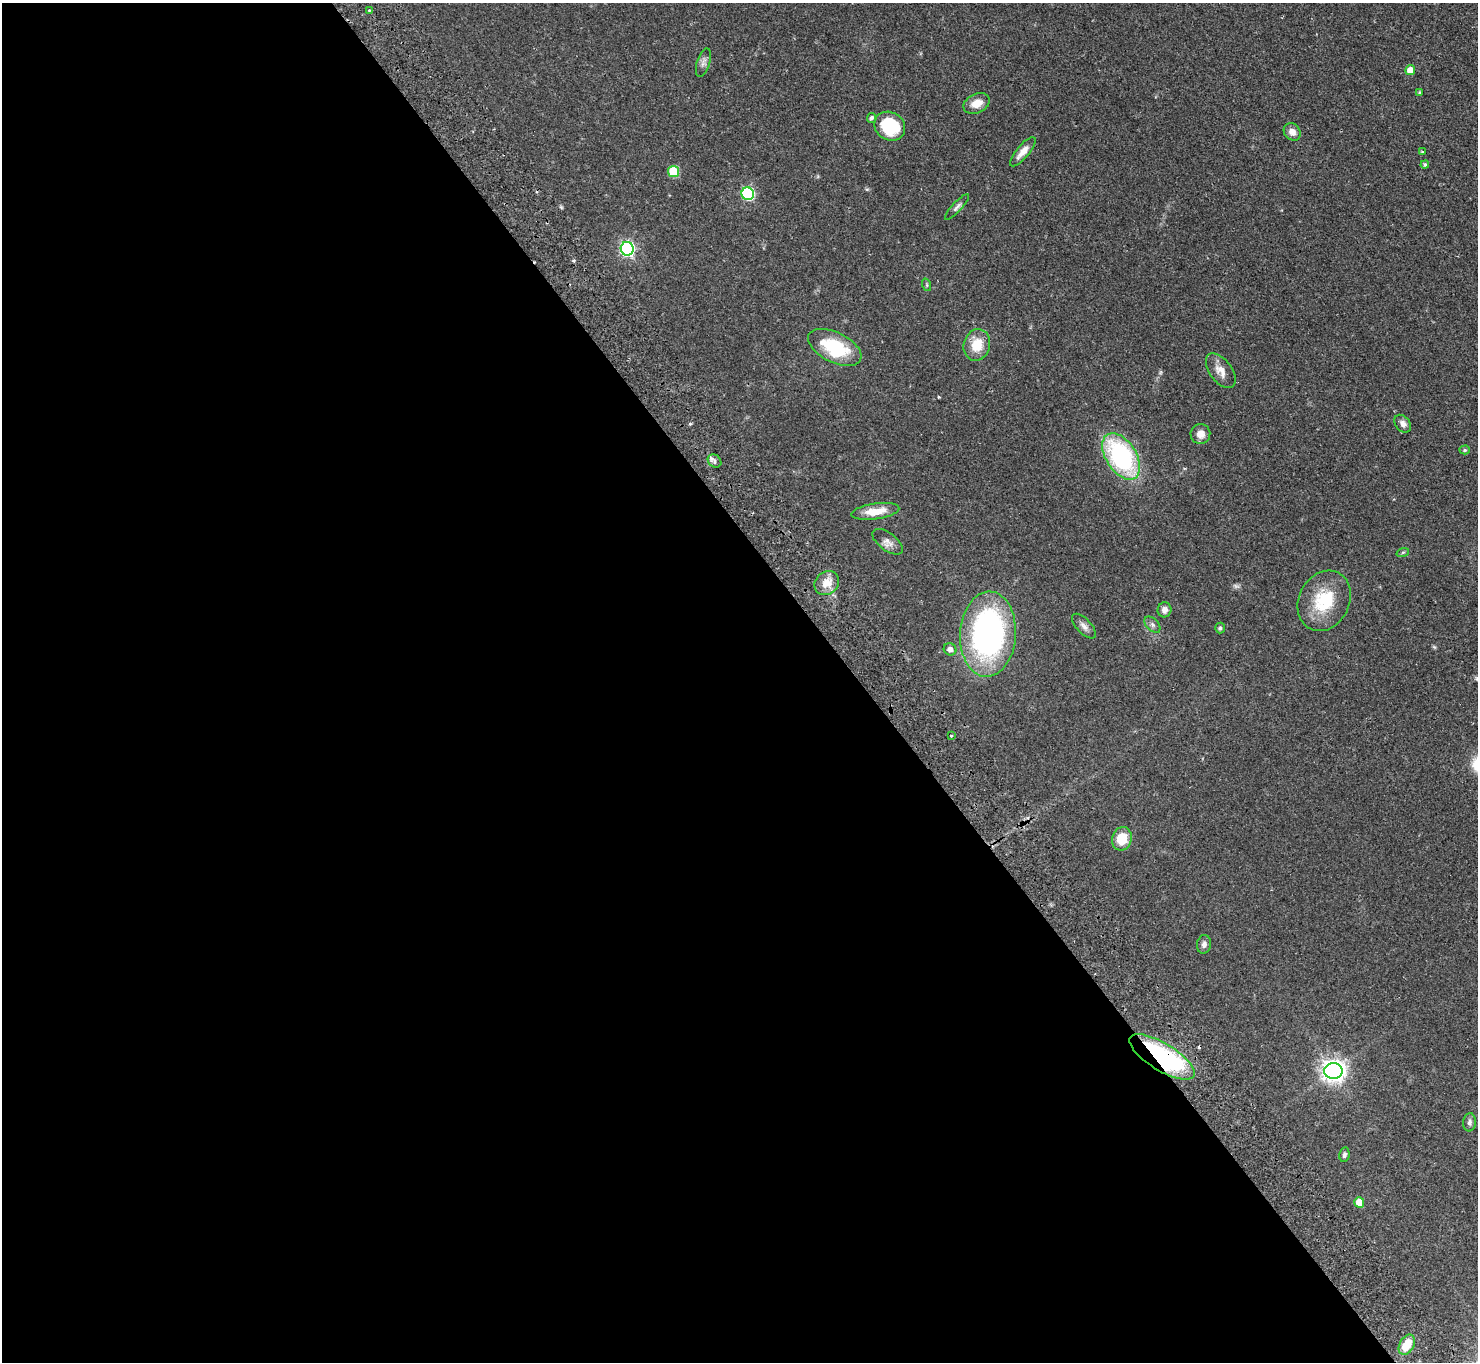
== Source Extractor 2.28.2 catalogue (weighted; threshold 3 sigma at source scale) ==
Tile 9 of 4 x 4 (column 1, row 3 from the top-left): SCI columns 49-1524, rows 1696-3055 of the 6001 x 5970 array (HDU 1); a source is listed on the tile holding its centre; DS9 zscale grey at full resolution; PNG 1480 x 1364 px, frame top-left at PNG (2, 3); each listed source drawn as its Kron ellipse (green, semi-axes under 4 px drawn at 4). Shown black and unused: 58% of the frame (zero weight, under 2 of 3 exposures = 3% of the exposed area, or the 3 px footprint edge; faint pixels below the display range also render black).
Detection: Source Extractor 2.28.2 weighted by HDU 2 'WHT'; one run over the whole footprint, this tile lists its part. Background 0.0556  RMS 0.0048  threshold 0.0216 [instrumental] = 3 sigma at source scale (4.5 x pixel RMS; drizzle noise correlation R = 1.50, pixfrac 1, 0.05/0.05 arcsec/px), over >= 5 px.
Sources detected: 46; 1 too faint to see at this stretch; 1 cosmic-ray / hot-pixel residue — neither listed nor drawn; the other 44 listed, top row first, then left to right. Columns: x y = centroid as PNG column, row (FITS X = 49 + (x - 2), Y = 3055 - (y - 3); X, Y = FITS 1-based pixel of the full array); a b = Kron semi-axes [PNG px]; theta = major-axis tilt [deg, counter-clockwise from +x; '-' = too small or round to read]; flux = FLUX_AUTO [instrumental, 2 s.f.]
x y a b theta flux
369 10 3 2 - 0.51
703 63 15 6 73 2.1
1410 70 5 5 - 5
1419 92 4 3 - 0.51
977 103 14 9 25 5.2
871 118 5 4 - 1.2
890 126 16 14 -31 27
1292 132 9 8 - 3.1
1023 152 18 6 49 4.1
1422 152 3 3 - 0.42
1425 164 4 4 - 0.87
673 171 5 5 - 22
748 194 6 6 - 55
957 207 17 4 48 1.6
627 249 7 6 - 100
927 285 6 4 -72 0.67
977 345 16 13 76 9.3
835 347 29 15 -26 27
1221 371 20 11 -53 5
1403 424 10 7 -51 2.3
1200 434 10 10 - 3.5
1465 450 5 4 - 0.67
1121 456 26 15 -57 69
714 461 7 6 - 1.5
875 511 24 8 8 8.3
887 542 18 9 -37 2.9
1403 552 6 4 19 0.61
827 583 13 11 39 5.9
1324 601 31 25 63 22
1165 610 7 7 - 2.6
1152 625 10 6 -46 1.6
1084 626 15 7 -46 2.4
1220 628 5 5 - 0.83
988 634 42 28 87 130
950 649 6 6 - 2.2
951 736 3 2 - 0.41
1122 839 12 10 74 10
1204 944 9 7 82 2
1162 1057 37 13 -31 90
1333 1071 9 8 - 350
1470 1122 9 6 87 1.4
1344 1155 7 5 79 1.3
1359 1202 5 5 - 8.6
1407 1345 11 7 59 10
Overlapping masked pixels (flux is a lower limit): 1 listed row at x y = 1162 1057